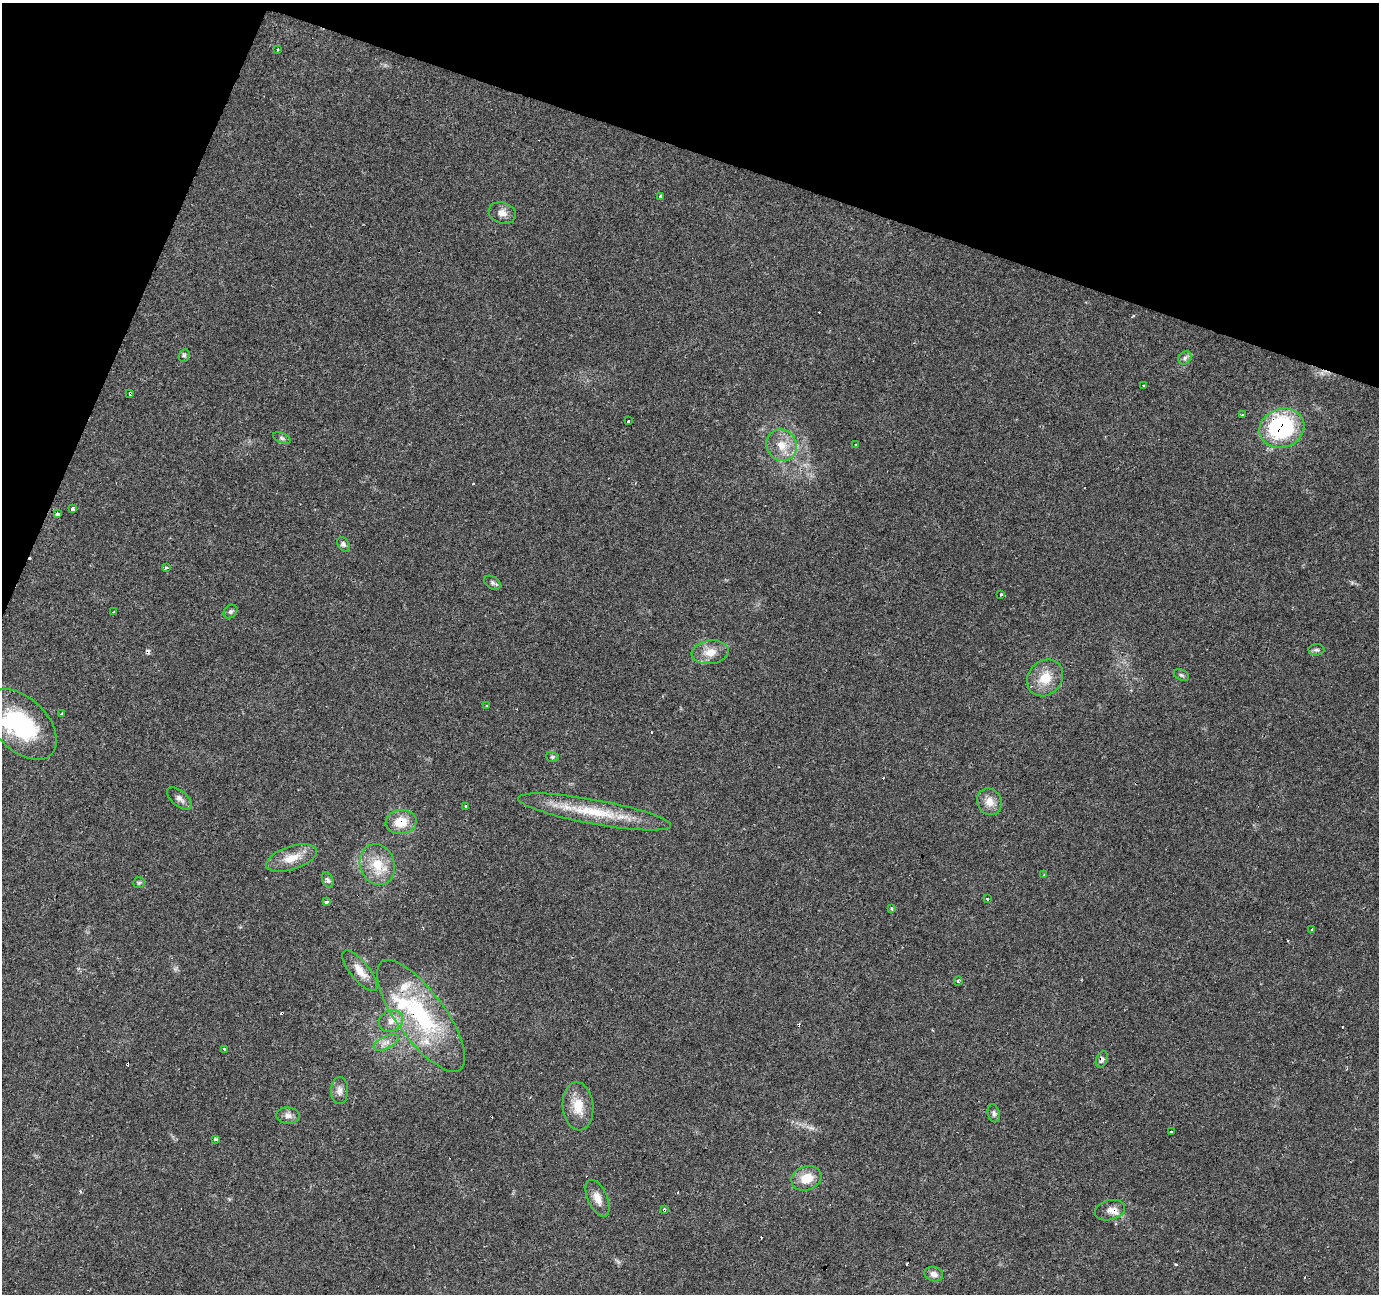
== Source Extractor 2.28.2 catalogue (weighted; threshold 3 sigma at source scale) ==
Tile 2 of 4 x 4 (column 2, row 1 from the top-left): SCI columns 1377-2753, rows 4083-5374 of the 5510 x 5647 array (HDU 1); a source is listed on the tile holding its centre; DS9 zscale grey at full resolution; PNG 1381 x 1296 px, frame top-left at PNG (2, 3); each listed source drawn as its Kron ellipse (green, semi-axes under 4 px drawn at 4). Shown black and unused: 17% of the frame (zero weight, under 3 of 4 exposures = <1% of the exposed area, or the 3 px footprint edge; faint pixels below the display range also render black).
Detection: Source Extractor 2.28.2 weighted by HDU 2 'WHT'; one run over the whole footprint, this tile lists its part. Background 0.0565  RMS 0.0043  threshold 0.0191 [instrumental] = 3 sigma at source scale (4.5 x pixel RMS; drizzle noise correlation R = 1.50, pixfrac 1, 0.0396/0.0396 arcsec/px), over >= 5 px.
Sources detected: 79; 1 inside a brighter object's white glare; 14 cosmic-ray / hot-pixel residue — neither listed nor drawn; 3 inside a brighter listed object's ellipse — not listed separately; the other 61 listed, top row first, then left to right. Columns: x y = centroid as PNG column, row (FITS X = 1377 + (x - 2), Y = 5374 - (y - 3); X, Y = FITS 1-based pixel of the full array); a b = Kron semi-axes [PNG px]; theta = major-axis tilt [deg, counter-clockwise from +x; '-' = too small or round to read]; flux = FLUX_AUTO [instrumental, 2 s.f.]
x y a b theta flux
278 49 3 2 - 0.61
661 197 3 3 - 6.2
502 213 14 10 -18 3.2
184 355 6 5 - 0.89
1185 358 7 5 47 1.2
1144 385 3 3 - 1.7
130 393 4 3 - 2.3
1243 415 3 3 - 1.6
628 421 3 3 - 1.7
1282 428 23 19 19 50
282 438 9 5 -25 0.96
782 445 16 15 - 7.1
856 445 3 3 - 1.4
73 509 3 3 - 11
58 513 3 3 - 34
343 544 8 5 -58 1.1
166 568 3 3 - 1.7
492 583 9 6 -32 1.1
1001 594 4 3 - 0.84
114 612 3 2 - 0.55
230 612 8 6 44 0.98
1317 650 8 5 0 0.92
710 652 18 12 8 5.7
1181 675 8 5 -27 0.81
1045 678 19 17 48 9.2
487 705 3 3 - 0.82
62 713 3 3 - 2.7
21 724 43 26 -44 41
552 757 6 5 - 0.65
179 798 15 7 -41 2.2
989 802 14 12 -59 4.5
466 806 3 3 - 1.1
595 812 78 12 -10 21
401 822 15 12 8 8.8
291 858 26 11 18 7.3
377 865 21 17 -71 10
1044 875 3 2 - 0.58
328 880 8 5 -68 1.2
139 883 6 5 - 0.66
987 899 3 3 - 5.5
326 902 3 3 - 3.8
892 908 4 3 - 0.56
1312 930 3 3 - 2.1
360 971 25 9 -51 5.5
958 981 4 3 - 0.75
421 1016 67 24 -54 49
391 1021 12 10 30 3.7
386 1043 14 6 27 2.5
224 1049 3 3 - 1.6
1102 1059 9 5 68 1.5
340 1091 13 8 89 2.4
578 1106 24 15 -84 8.8
994 1113 9 6 -77 1.2
288 1116 12 8 -5 2.2
1171 1132 3 3 - 0.97
215 1139 3 3 - 1.1
806 1178 15 12 21 7.7
598 1198 20 9 -66 4.3
664 1210 4 3 - 0.99
1110 1210 15 10 14 3.4
934 1274 9 7 -14 2.4
Overlapping masked pixels (flux is a lower limit): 8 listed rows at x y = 130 393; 1282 428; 595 812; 401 822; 421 1016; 1102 1059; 664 1210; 1110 1210